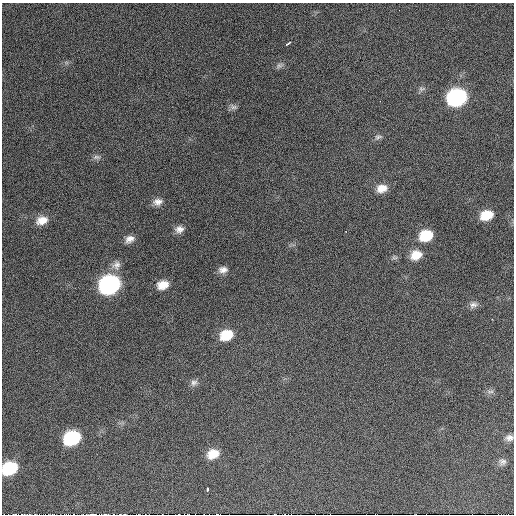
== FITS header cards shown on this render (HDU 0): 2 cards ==
NAXIS1  =                  512  /
NAXIS2  =                  512  /

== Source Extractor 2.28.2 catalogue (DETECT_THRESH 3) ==
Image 512 x 512 px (HDU 0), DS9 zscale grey, 1 PNG px = 1 image px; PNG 516 x 516 px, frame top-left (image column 1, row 512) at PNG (2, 3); no overlay
Background 931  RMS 28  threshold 84.9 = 3 sigma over >= 5 px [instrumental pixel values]
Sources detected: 30; all 30 listed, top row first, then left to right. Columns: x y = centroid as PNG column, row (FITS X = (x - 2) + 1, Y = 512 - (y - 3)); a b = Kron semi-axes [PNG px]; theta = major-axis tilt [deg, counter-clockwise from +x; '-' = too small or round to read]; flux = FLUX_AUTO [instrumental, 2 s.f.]
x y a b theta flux
288 44 5 2 - 3600
280 65 10 7 28 6000
422 89 10 5 10 5400
457 98 13 11 17 340000
234 107 10 7 -13 6100
378 137 11 6 14 5700
96 157 11 6 5 6200
382 188 13 9 12 21000
158 202 12 9 7 12000
486 215 12 9 19 39000
42 220 14 10 19 22000
179 229 10 8 8 11000
426 236 13 10 18 56000
129 239 11 8 27 12000
416 255 13 10 25 28000
116 265 14 11 51 13000
223 270 12 8 4 11000
110 285 14 11 23 470000
163 285 12 9 16 24000
473 305 11 8 15 8900
226 335 13 10 22 46000
194 383 10 8 25 7800
490 391 11 4 -4 4900
72 438 13 10 24 150000
509 438 10 8 6 9100
213 454 13 9 23 29000
502 462 10 9 - 7800
10 468 12 10 26 110000
208 489 4 3 - 5800
92 514 5 2 - 1700
At the frame edge (FLAGS 8, measured only in part): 2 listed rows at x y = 10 468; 92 514